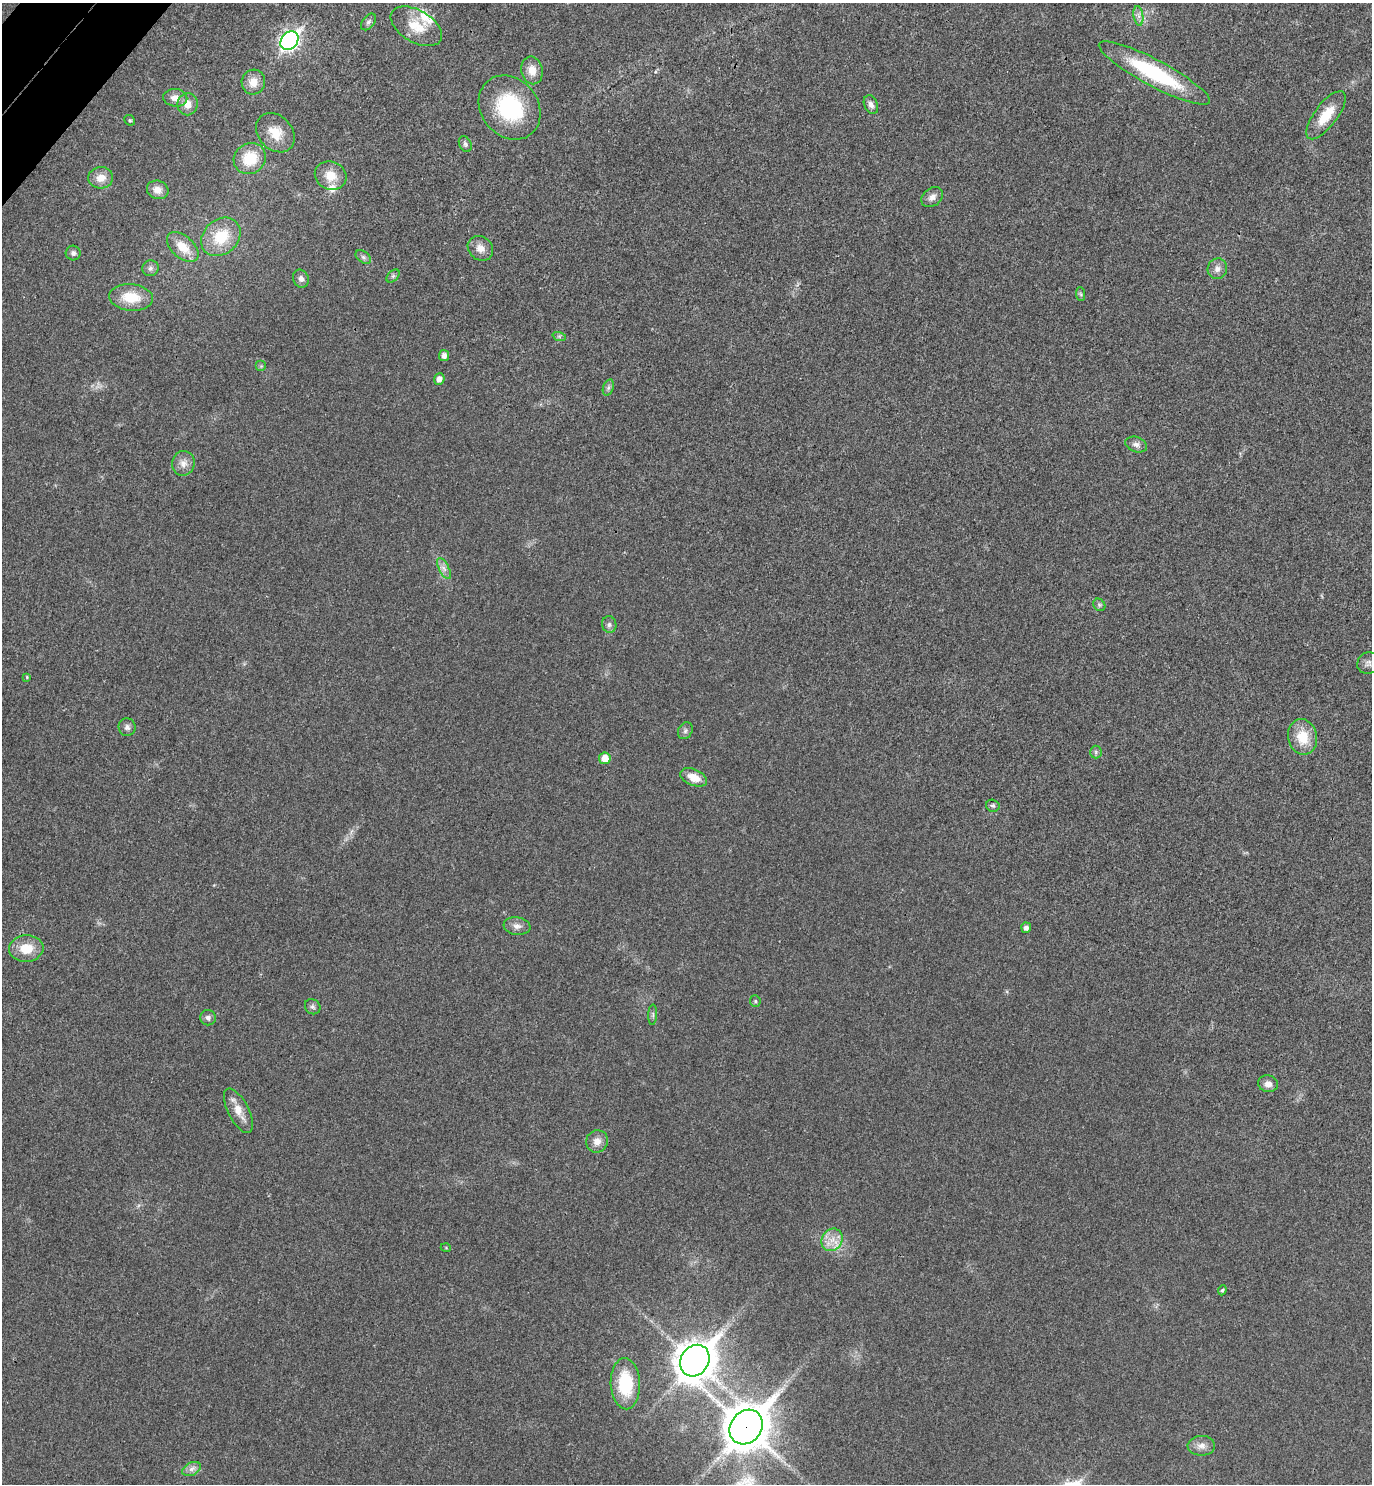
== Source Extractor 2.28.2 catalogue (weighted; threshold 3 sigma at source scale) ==
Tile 11 of 4 x 4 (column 3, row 3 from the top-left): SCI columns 2941-4310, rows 1527-3008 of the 6021 x 6015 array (HDU 1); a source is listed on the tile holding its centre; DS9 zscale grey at full resolution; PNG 1374 x 1486 px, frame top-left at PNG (2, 3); each listed source drawn as its Kron ellipse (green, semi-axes under 4 px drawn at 4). Shown black and unused: <1% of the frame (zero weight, under 3 of 4 exposures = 6% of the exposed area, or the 3 px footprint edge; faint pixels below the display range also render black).
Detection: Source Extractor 2.28.2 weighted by HDU 2 'WHT'; one run over the whole footprint, this tile lists its part. Background 0.0407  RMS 0.0068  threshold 0.0307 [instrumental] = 3 sigma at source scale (4.5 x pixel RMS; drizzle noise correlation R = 1.50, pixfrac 1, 0.05/0.05 arcsec/px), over >= 5 px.
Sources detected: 71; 3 inside a brighter listed object's ellipse — not listed separately; the other 68 listed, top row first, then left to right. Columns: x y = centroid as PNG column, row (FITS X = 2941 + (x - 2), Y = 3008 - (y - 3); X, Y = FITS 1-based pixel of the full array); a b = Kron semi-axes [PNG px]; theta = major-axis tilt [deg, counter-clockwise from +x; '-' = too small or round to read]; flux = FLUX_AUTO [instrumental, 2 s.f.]
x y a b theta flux
1138 16 10 5 -81 2.7
368 22 9 6 52 2
416 26 28 16 -31 16
289 41 10 8 51 250
532 70 14 10 -79 7.9
1154 73 62 13 -28 64
253 82 12 11 - 8.2
175 98 12 9 -4 5.8
188 104 11 10 - 6.7
871 105 10 6 -66 3.2
510 108 34 28 -50 58
1326 115 29 11 53 17
130 120 6 5 - 1
275 133 22 17 -47 14
465 144 8 6 -63 1.6
250 159 16 15 - 22
331 176 16 14 -24 12
101 178 12 10 6 7.8
158 190 11 9 -18 5.4
932 197 12 8 36 4
221 237 21 17 42 24
183 247 19 11 -42 13
480 248 13 11 -40 6.3
73 253 7 7 - 2.3
363 257 8 5 -36 1.7
150 268 8 8 - 2.4
1217 269 10 9 - 4.1
393 276 8 5 45 1.5
301 279 9 7 -65 2.8
1081 294 7 4 -87 1.2
131 297 22 13 -5 19
559 336 7 4 -18 1.1
444 355 5 5 - 3.5
261 366 5 5 - 1.2
439 379 5 5 - 4.1
608 387 8 5 71 1.7
1136 445 11 7 -19 3.2
183 463 12 11 - 5.3
444 568 11 5 -63 3.1
1099 605 7 5 -46 1.3
609 625 8 7 - 2.1
1368 663 11 10 - 3.6
27 677 3 3 - 0.64
127 727 9 8 - 2.7
685 731 9 7 60 2.1
1302 737 18 14 -78 17
1096 752 6 6 - 1.6
605 758 6 6 - 8.1
694 777 14 8 -22 9.8
993 806 7 6 - 1.4
517 926 13 8 -7 4.2
1026 928 5 5 - 2.8
26 949 17 13 5 14
755 1001 6 5 - 1.1
313 1007 8 7 - 2
653 1015 10 4 88 1.5
208 1018 8 7 - 2.6
1268 1084 10 8 -11 4.1
238 1111 24 10 -62 9.9
597 1141 11 10 - 6.1
832 1240 12 10 58 7.4
446 1248 5 3 - 0.64
1222 1290 5 4 - 1.1
695 1361 16 14 55 1500
625 1384 25 14 -87 32
746 1427 18 15 51 2200
1201 1446 13 10 2 5.2
192 1469 10 6 27 3.1
Overlapping masked pixels (flux is a lower limit): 1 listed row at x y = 746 1427